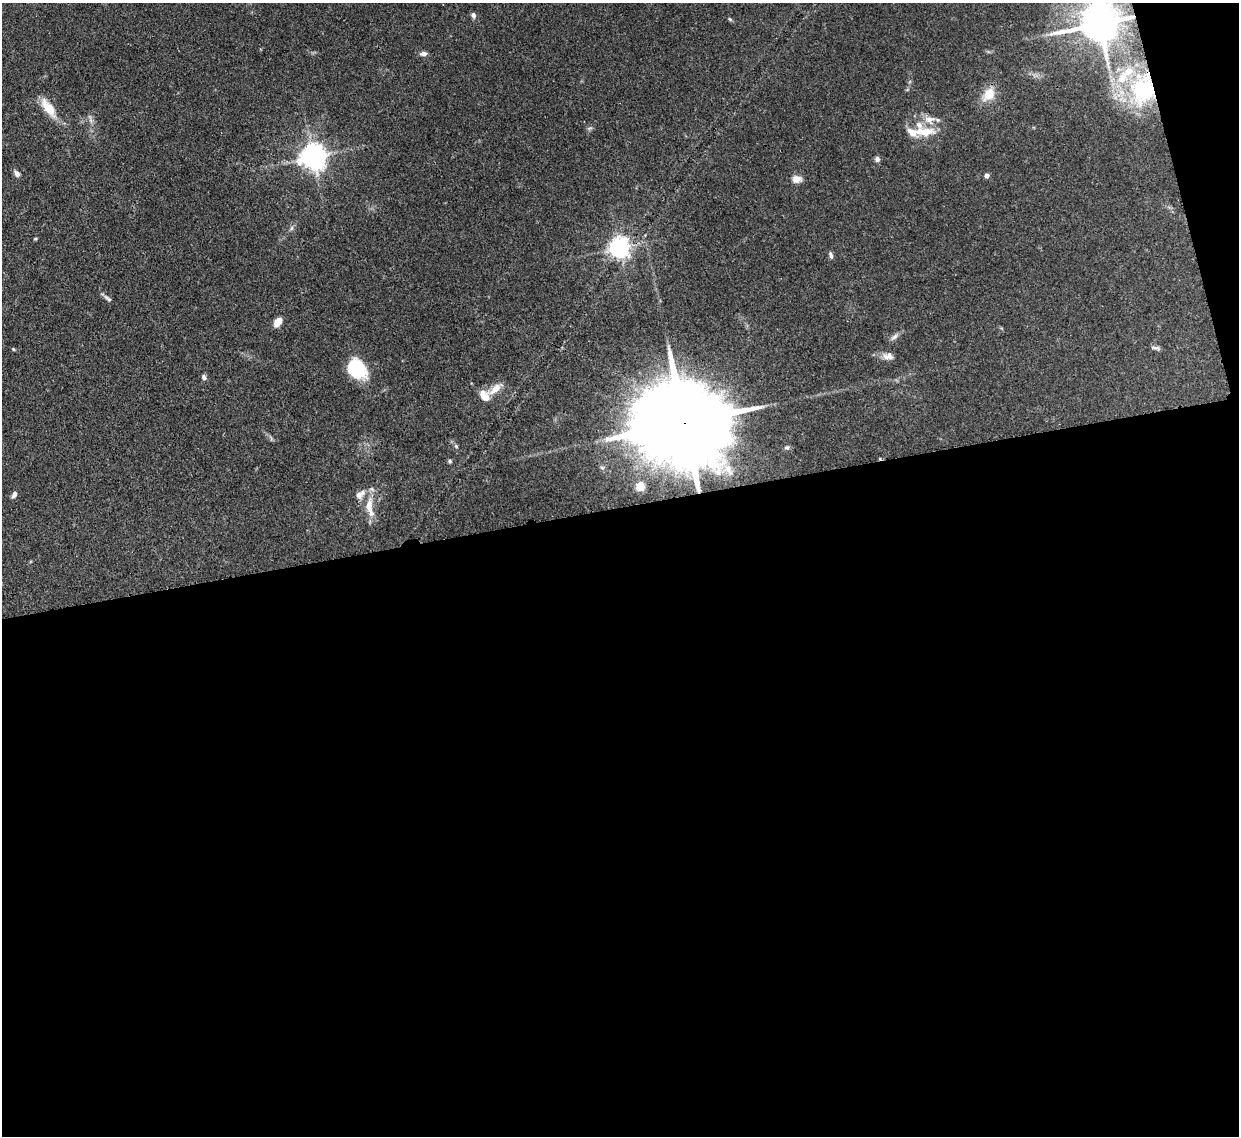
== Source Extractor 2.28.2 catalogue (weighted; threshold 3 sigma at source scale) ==
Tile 16 of 4 x 4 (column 4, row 4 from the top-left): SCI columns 3795-5031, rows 215-1348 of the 5110 x 5091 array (HDU 1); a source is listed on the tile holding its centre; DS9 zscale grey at full resolution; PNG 1241 x 1138 px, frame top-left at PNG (2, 3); no overlay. Shown black and unused: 57% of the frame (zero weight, under 3 of 4 exposures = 9% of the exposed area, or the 3 px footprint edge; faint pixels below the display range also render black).
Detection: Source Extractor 2.28.2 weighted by HDU 2 'WHT'; one run over the whole footprint, this tile lists its part. Background 0.146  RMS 0.0052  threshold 0.0234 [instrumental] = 3 sigma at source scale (4.5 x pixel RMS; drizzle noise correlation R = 1.50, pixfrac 1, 0.05/0.05 arcsec/px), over >= 5 px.
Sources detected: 43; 7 inside a brighter listed object's ellipse — not listed separately; the other 36 listed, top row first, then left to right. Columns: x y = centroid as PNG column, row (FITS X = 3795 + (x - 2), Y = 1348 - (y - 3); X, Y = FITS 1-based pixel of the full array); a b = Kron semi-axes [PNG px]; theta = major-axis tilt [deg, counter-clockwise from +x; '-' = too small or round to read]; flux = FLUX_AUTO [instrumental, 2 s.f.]
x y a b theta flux
473 15 7 6 - 1.6
730 19 6 4 -44 0.7
1099 23 17 12 -88 1800
423 53 7 5 2 2.3
1143 90 33 30 45 42
989 94 21 14 55 8.4
48 108 26 11 -52 11
938 120 7 5 -1 1.3
924 131 34 12 1 12
313 157 8 8 - 540
877 159 7 6 - 1.5
17 173 8 6 -55 1.9
986 175 5 4 - 2.3
797 179 12 9 -2 3.4
291 228 7 4 70 1
619 248 7 7 - 320
831 255 10 5 -73 1.3
107 298 13 5 -39 1.5
278 322 9 6 55 6.9
894 337 12 6 39 2
1157 348 12 5 -20 1.4
13 349 5 3 - 0.53
887 357 13 7 -36 2.8
357 369 22 17 -46 24
204 377 7 6 - 1.4
495 389 20 8 41 5.2
484 396 15 11 -56 5.7
686 422 46 19 9 14000
456 446 6 4 -46 0.73
787 447 7 6 - 1.1
450 461 5 5 - 0.9
728 469 16 10 -43 5.3
640 487 7 6 - 8.8
14 494 9 5 62 1.7
359 495 11 9 -59 3.1
369 505 23 10 85 8.3
Overlapping masked pixels (flux is a lower limit): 3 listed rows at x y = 1099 23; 1143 90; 686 422
Isophote crosses this tile's border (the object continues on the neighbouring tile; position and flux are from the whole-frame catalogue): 1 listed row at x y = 1099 23